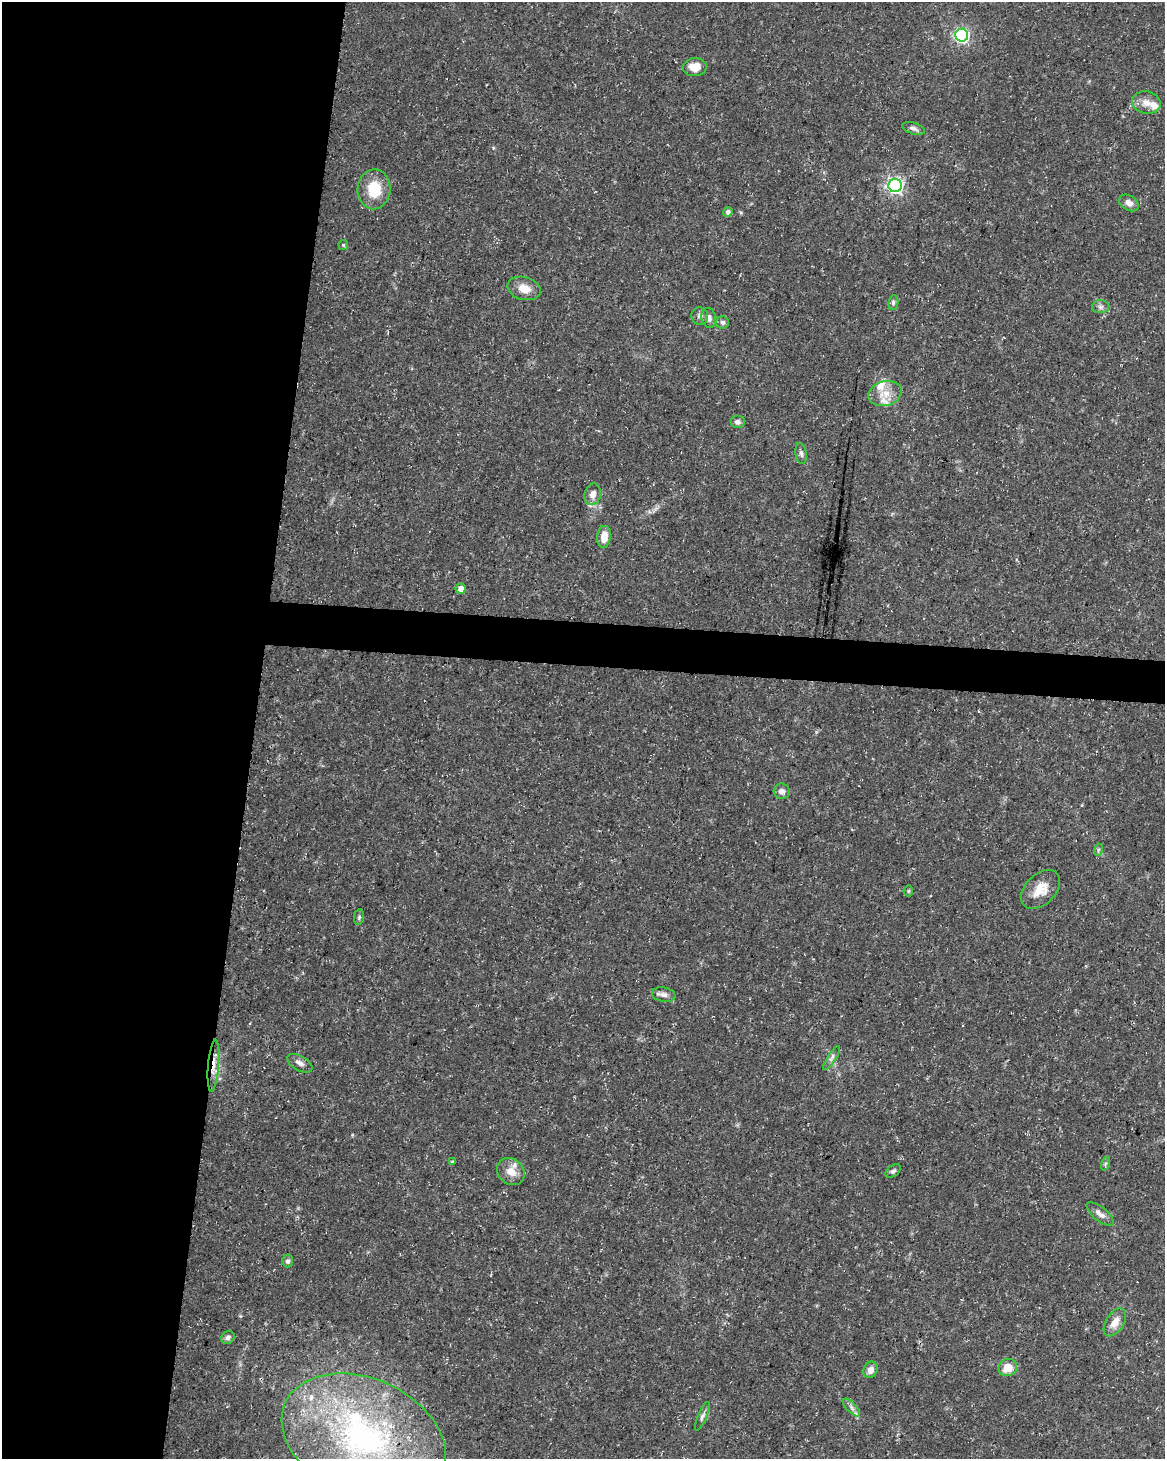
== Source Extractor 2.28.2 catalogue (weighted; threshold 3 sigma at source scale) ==
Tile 5 of 4 x 3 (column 1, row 2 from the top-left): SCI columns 10-1172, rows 1742-3198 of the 4661 x 4881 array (HDU 1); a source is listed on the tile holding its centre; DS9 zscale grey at full resolution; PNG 1167 x 1461 px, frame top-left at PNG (2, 2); each listed source drawn as its Kron ellipse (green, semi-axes under 4 px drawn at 4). Shown black and unused: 24% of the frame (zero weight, under 3 of 5 exposures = <1% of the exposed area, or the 3 px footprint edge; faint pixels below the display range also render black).
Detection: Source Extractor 2.28.2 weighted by HDU 2 'WHT'; one run over the whole footprint, this tile lists its part. Background 0.0267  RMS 0.0022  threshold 0.00997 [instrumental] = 3 sigma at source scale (4.5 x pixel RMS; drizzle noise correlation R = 1.50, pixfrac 1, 0.0396/0.0396 arcsec/px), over >= 5 px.
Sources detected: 52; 1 cosmic-ray / hot-pixel residue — neither listed nor drawn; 8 inside a brighter listed object's ellipse — not listed separately; the other 43 listed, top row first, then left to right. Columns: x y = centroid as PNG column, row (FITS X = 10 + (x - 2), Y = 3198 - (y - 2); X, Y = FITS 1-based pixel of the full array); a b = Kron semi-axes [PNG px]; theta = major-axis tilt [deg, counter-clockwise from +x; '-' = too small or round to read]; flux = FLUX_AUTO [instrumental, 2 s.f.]
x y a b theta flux
962 35 6 6 - 49
695 67 12 9 2 3.1
1146 103 14 11 -12 2.3
913 128 12 5 -17 0.79
895 186 7 6 - 67
374 189 20 16 87 6.8
1129 203 10 7 -33 1.3
728 212 5 4 - 0.66
343 245 5 5 - 0.27
524 288 17 11 -15 2.9
893 303 8 5 83 0.49
1101 307 8 6 1 0.7
700 316 9 8 - 0.94
709 318 10 7 -78 1.2
723 322 6 6 - 0.67
885 394 17 12 14 3.3
737 422 7 6 - 0.86
801 453 10 5 -80 0.66
593 494 11 8 75 1.8
604 537 11 7 84 2.6
461 589 5 5 - 1.5
782 791 8 7 - 1
1098 850 6 4 73 0.35
1041 889 23 15 45 3.9
908 891 5 5 - 0.3
359 917 8 5 80 0.43
664 995 12 7 -9 1.1
832 1058 14 4 56 0.72
300 1063 14 7 -29 1.2
213 1066 26 5 85 2.9
452 1162 4 4 - 0.2
1105 1164 7 4 71 0.39
511 1171 15 12 -40 2.6
893 1171 8 5 38 0.59
1100 1214 17 6 -39 1.4
288 1261 6 5 - 0.65
1115 1322 15 9 57 2.5
228 1337 7 6 - 0.78
1008 1367 9 8 - 3.4
870 1370 8 6 66 1.5
851 1407 11 5 -46 0.77
702 1416 15 4 67 0.78
364 1437 86 58 -23 68
Overlapping masked pixels (flux is a lower limit): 1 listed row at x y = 213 1066
Isophote crosses this tile's border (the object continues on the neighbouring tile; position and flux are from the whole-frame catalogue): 1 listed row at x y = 364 1437